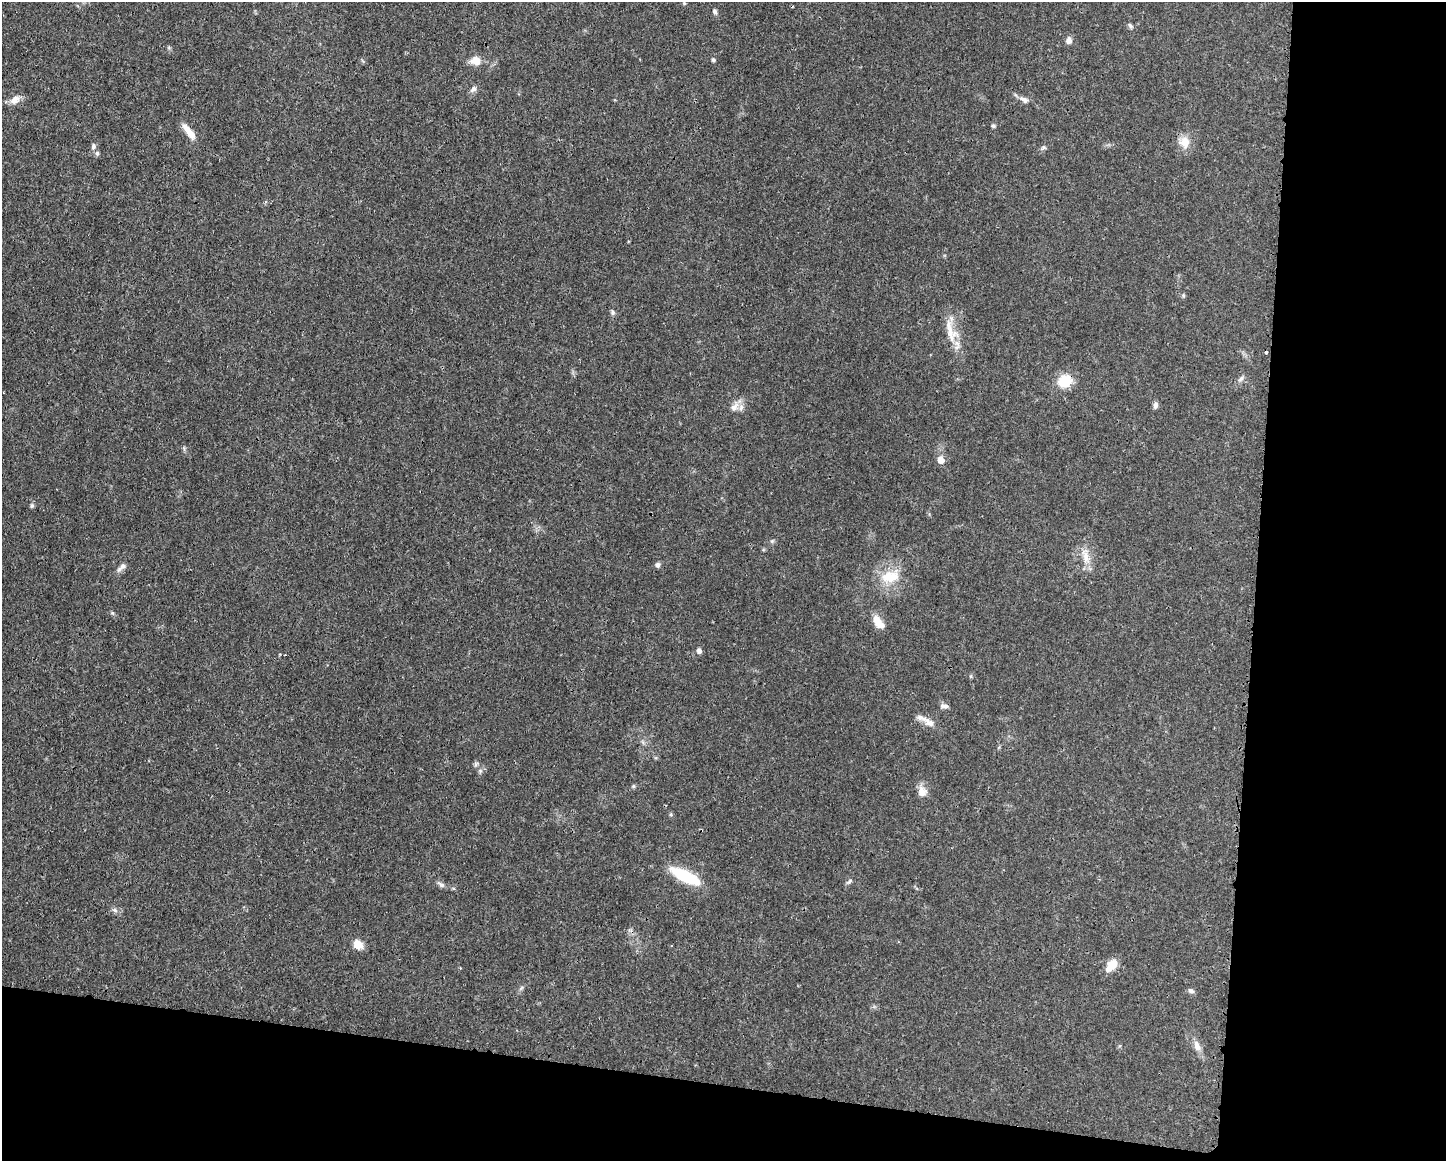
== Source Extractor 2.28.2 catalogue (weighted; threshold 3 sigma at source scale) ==
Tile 12 of 3 x 4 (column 3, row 4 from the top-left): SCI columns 3006-4449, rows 7-1165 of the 4680 x 4647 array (HDU 1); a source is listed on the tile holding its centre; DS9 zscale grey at full resolution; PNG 1448 x 1163 px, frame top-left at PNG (2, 2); no overlay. Shown black and unused: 20% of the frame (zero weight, under 3 of 4 exposures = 1% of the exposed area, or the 3 px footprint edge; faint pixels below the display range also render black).
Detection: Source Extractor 2.28.2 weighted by HDU 2 'WHT'; one run over the whole footprint, this tile lists its part. Background 0.021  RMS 0.0023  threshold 0.0103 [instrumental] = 3 sigma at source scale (4.5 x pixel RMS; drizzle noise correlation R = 1.50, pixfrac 1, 0.05/0.05 arcsec/px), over >= 5 px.
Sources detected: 49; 3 inside a brighter listed object's ellipse — not listed separately; the other 46 listed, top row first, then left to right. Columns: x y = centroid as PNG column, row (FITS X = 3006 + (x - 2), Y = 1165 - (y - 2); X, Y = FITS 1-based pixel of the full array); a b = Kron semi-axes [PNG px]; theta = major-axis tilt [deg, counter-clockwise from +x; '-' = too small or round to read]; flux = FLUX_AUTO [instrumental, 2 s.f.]
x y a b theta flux
684 3 5 4 - 0.27
715 12 6 5 - 0.49
1130 26 8 5 -49 0.45
1069 40 8 6 80 0.98
476 60 13 10 -2 2.3
713 60 5 4 - 0.38
473 89 9 6 45 0.83
15 100 14 10 41 1.7
1024 100 13 7 -30 1.1
993 126 5 5 - 0.39
189 131 22 7 -53 2.6
1185 142 16 15 - 2.7
93 146 8 6 86 0.65
1043 147 6 5 - 0.4
97 153 6 5 - 0.51
613 312 7 5 -90 0.48
951 334 28 16 -82 4.4
1266 353 3 3 - 0.39
1241 378 9 5 54 0.57
1065 381 14 12 23 5.8
1155 405 8 5 84 0.73
734 407 13 8 45 1.5
184 448 6 5 - 0.38
941 460 6 6 - 2.3
32 506 6 5 - 0.41
772 541 6 4 43 0.34
1086 556 24 8 -75 2.6
657 565 7 6 - 0.58
123 566 10 7 41 0.87
890 577 26 15 9 5.6
877 621 15 10 -66 2.2
699 651 5 5 - 0.96
280 654 4 3 - 0.19
944 706 13 5 -2 0.73
922 718 22 7 -21 1.5
480 771 6 5 - 0.43
633 786 6 5 - 0.34
922 792 13 11 -83 1.8
686 876 33 11 -26 11
849 881 8 5 38 0.47
441 885 10 6 -36 0.7
114 910 6 4 17 0.44
358 944 12 9 -42 2.3
1111 965 17 10 51 2.7
1191 991 9 5 -23 0.56
1197 1046 16 8 -70 1.6
Overlapping masked pixels (flux is a lower limit): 1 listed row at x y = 1065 381